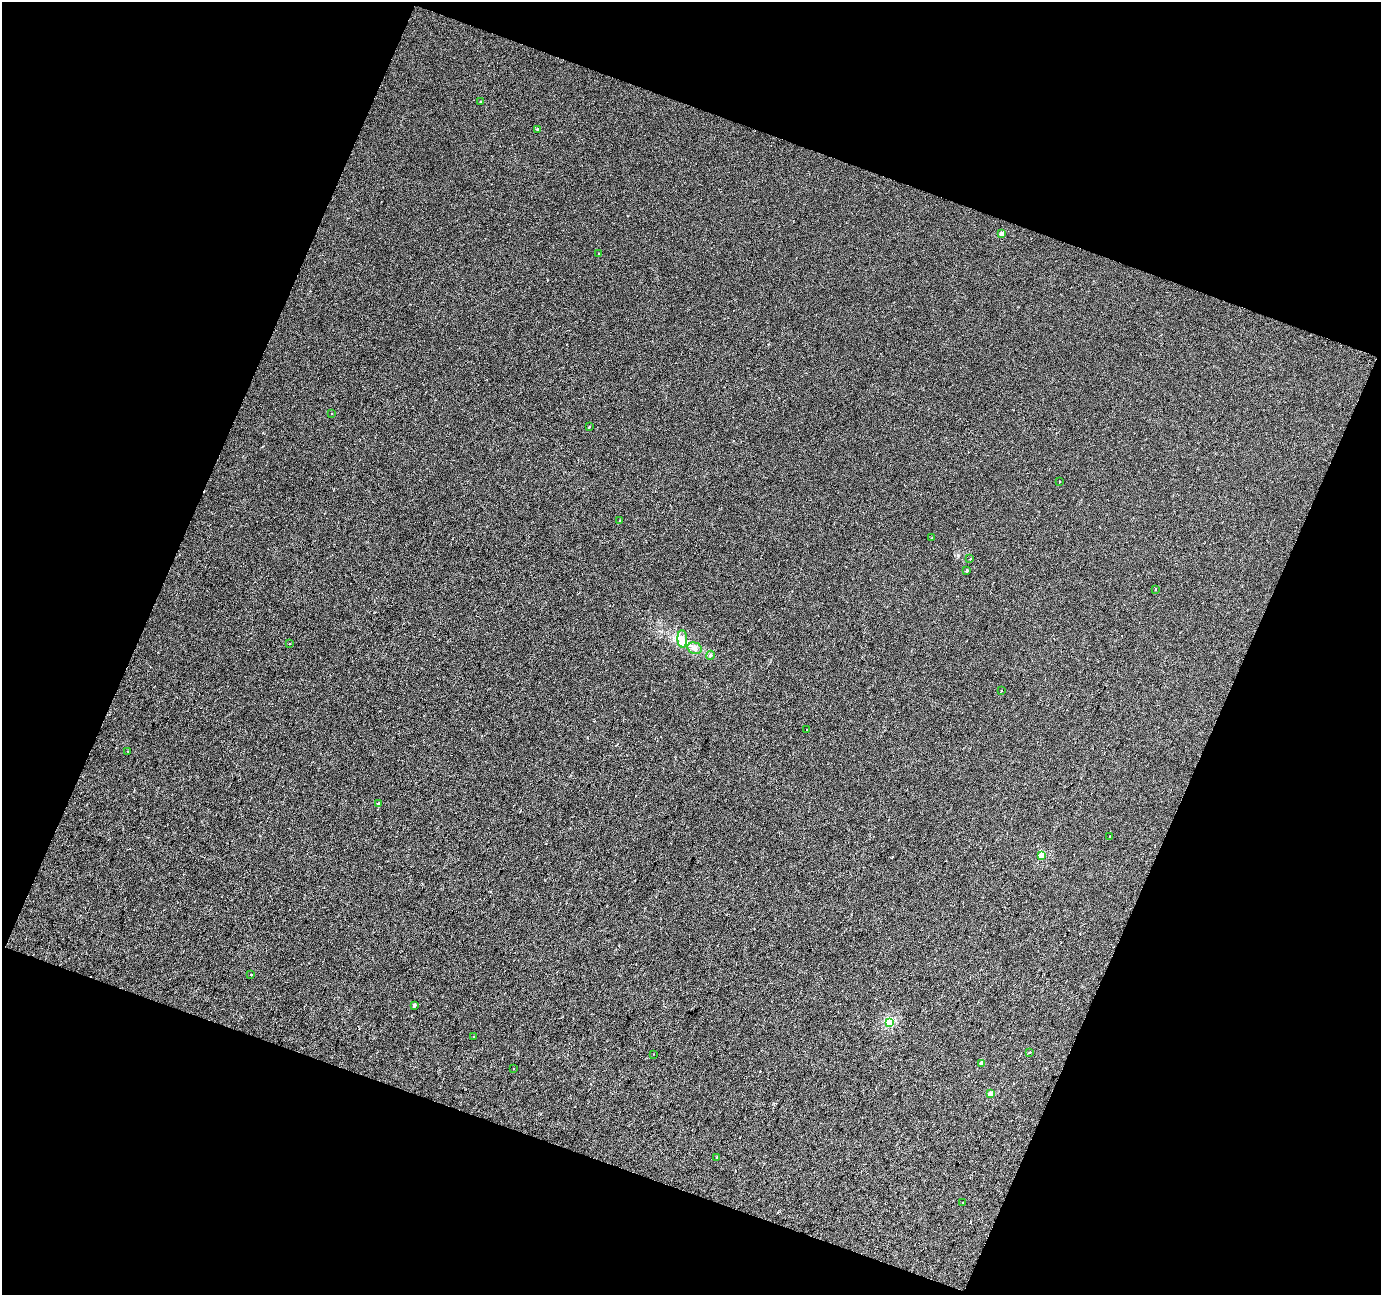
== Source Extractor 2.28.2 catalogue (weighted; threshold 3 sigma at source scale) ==
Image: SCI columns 1-2757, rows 126-2711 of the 2757 x 2819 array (HDU 1 of 3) = the unmasked area's bounding box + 8 px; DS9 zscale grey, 2 x 2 block average (1 PNG px = mean of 2 x 2 image px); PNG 1383 x 1297 px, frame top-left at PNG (2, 2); each listed source drawn as its Kron ellipse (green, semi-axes under 4 px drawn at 4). Shown black and unused: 41% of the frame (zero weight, under 2 of 3 exposures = <1% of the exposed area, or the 3 px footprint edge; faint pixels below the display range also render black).
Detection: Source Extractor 2.28.2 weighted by HDU 2 'WHT'. Background 5.17e-04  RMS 0.0049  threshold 0.022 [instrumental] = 3 sigma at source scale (4.5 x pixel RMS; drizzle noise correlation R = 1.50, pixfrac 1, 0.0396/0.0396 arcsec/px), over >= 5 px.
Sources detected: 37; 3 cosmic-ray / hot-pixel residue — neither listed nor drawn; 1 inside a brighter listed object's ellipse — not listed separately; the other 33 listed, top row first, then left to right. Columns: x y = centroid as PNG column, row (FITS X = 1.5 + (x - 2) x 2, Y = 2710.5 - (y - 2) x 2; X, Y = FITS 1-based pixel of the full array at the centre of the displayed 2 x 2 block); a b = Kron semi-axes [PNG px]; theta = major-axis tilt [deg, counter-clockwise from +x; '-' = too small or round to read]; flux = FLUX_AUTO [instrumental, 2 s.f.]
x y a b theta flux
481 102 2 2 - 1.8
538 129 2 2 - 4.3
1002 234 3 2 - 13
599 253 2 2 - 0.54
332 414 2 2 - 0.41
589 427 2 2 - 1.8
1059 481 2 2 - 0.6
620 521 2 2 - 0.53
932 538 3 2 - 0.8
970 559 3 2 - 0.69
967 570 2 2 - 2.2
1156 589 2 2 - 1.2
682 639 9 5 -87 6.1
290 644 2 2 - 0.52
695 648 7 5 -15 5.1
710 655 4 3 - 1.6
1001 690 2 2 - 1.9
807 729 2 2 - 0.86
128 751 2 2 - 0.68
378 804 2 2 - 4
1110 837 2 2 - 0.53
1041 855 3 3 - 29
251 974 2 2 - 1.4
414 1005 2 2 - 3.4
889 1022 3 3 - 78
474 1036 2 2 - 0.61
1029 1052 2 2 - 1.2
653 1054 2 2 - 1.5
981 1064 3 2 - 7.5
514 1069 2 2 - 1.6
990 1094 3 2 - 16
717 1157 3 2 - 1.8
963 1202 2 2 - 1.2
Diffuse or blended objects may show on this block-average render without a row.